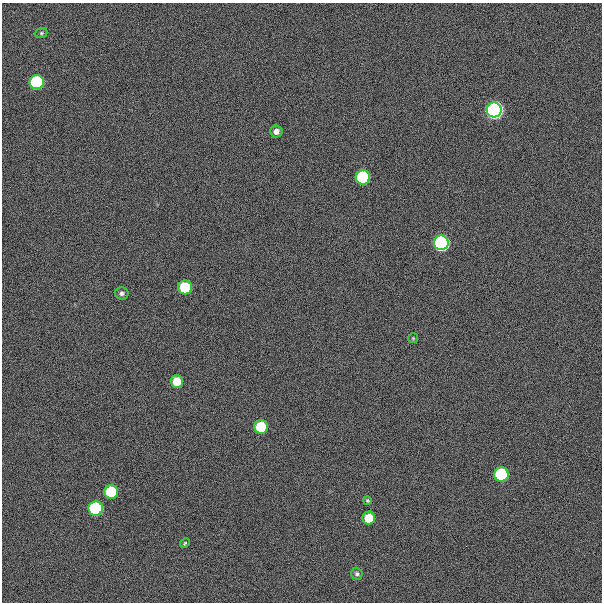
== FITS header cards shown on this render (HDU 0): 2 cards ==
NAXIS1  =                  600
NAXIS2  =                  600

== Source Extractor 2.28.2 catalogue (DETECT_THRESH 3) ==
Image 600 x 600 px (HDU 0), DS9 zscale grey, 1 PNG px = 1 image px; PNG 604 x 604 px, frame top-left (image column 1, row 600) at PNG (2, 3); each listed source drawn as its Kron ellipse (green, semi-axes under 4 px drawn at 4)
Background 300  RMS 19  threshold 57.9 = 3 sigma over >= 5 px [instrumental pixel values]
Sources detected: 18; all 18 listed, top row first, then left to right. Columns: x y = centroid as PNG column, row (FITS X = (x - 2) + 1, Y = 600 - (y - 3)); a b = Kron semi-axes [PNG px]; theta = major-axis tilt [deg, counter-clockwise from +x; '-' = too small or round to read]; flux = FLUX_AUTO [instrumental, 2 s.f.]
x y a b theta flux
41 33 6 5 - 1.9e+03
37 82 7 7 - 2.1e+05
494 110 7 7 - 1.0e+06
276 131 6 6 - 6.2e+03
363 177 7 7 - 2.0e+05
441 243 7 7 - 6.1e+05
185 287 7 7 - 8.6e+04
122 293 7 6 - 3.4e+03
413 338 5 5 - 1.5e+03
177 382 6 6 - 2.9e+04
261 427 7 7 - 7.2e+04
501 475 7 7 - 2.0e+05
111 492 7 7 - 9.5e+04
367 501 4 4 - 1.9e+03
96 508 7 7 - 2.1e+05
369 518 6 6 - 3.0e+04
185 543 5 4 - 1.6e+03
357 574 6 5 - 2.8e+03